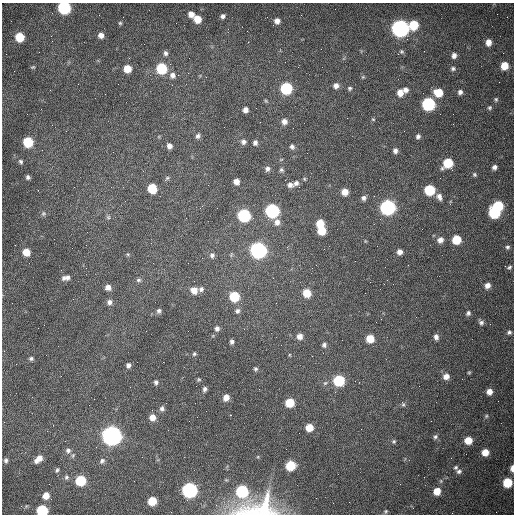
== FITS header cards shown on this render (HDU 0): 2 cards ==
NAXIS1  =                  512 /fastest changing axis
NAXIS2  =                  512 /next to fastest changing axis

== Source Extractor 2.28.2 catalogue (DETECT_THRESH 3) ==
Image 512 x 512 px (HDU 0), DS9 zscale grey, 1 PNG px = 1 image px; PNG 516 x 516 px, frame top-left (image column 1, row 512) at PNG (2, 3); no overlay
Background 1530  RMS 24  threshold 70.9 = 3 sigma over >= 5 px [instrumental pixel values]
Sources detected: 153; all 153 listed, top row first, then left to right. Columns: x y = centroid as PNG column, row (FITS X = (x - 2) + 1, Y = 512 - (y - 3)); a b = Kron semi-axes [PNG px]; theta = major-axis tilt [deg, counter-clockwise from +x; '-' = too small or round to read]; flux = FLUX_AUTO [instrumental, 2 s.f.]
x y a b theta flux
64 8 7 7 - 2.2e+05
191 14 6 5 - 9.3e+03
223 16 5 4 - 4.4e+03
197 19 7 6 - 2.3e+04
277 21 6 5 - 8.1e+03
120 23 5 5 - 2.2e+03
413 25 7 6 - 4.7e+04
400 28 8 8 - 7.4e+05
101 35 6 6 - 8.7e+03
51 36 2 2 - 1.1e+03
20 37 7 6 - 4.5e+04
488 42 7 6 - 1.1e+04
401 52 6 6 - 3.0e+03
165 53 6 5 - 4.0e+03
454 55 6 6 - 6.4e+03
504 66 7 6 - 2.4e+04
33 67 6 4 12 1.9e+03
162 68 7 7 - 9.6e+04
127 69 6 6 - 2.5e+04
453 69 7 6 - 3.6e+03
172 75 7 7 - 6.9e+03
363 77 5 5 - 2.1e+03
336 86 7 7 - 7.9e+03
286 88 7 7 - 1.3e+05
350 88 6 6 - 3.1e+03
405 90 6 6 - 6.7e+03
400 92 8 7 - 1.2e+04
460 92 6 5 - 5.0e+03
438 93 7 7 - 3.2e+04
105 94 2 2 - 9.2e+02
496 99 6 5 - 2.8e+03
428 104 7 7 - 2.0e+05
489 108 6 5 - 2.9e+03
245 110 5 5 - 7.1e+03
373 119 5 5 - 1.9e+03
284 121 7 7 - 8.0e+03
293 128 2 2 - 6.7e+02
198 136 7 5 70 4.3e+03
418 136 5 4 - 4.0e+03
28 142 7 6 - 7.0e+04
243 142 6 6 - 5.3e+03
255 143 5 5 - 5.0e+03
169 146 6 5 - 6.5e+03
292 147 6 5 - 4.2e+03
395 151 6 5 - 5.3e+03
21 162 6 5 - 2.9e+03
448 163 8 6 46 6.0e+04
494 167 6 5 - 5.5e+03
267 169 6 6 - 5.3e+03
281 170 6 5 - 3.1e+03
474 174 6 5 - 2.7e+03
28 177 4 4 - 3.5e+03
167 178 8 5 51 2.7e+03
304 179 4 4 - 1.7e+03
236 182 5 5 - 1.0e+04
296 183 6 6 - 4.6e+03
290 185 8 6 -18 6.8e+03
299 187 2 2 - 9.8e+02
152 188 7 6 - 6.0e+04
429 190 7 6 - 8.6e+04
345 192 6 5 - 1.8e+04
439 197 9 6 -67 7.6e+03
364 198 6 6 - 5.3e+03
498 206 7 6 - 7.1e+04
387 207 7 7 - 4.4e+05
272 211 7 7 - 2.6e+05
494 212 7 7 - 1.3e+05
43 213 6 6 - 3.3e+03
244 215 7 7 - 2.0e+05
108 217 6 5 - 2.6e+03
277 222 8 7 - 8.6e+03
320 223 6 6 - 2.6e+04
322 231 6 6 - 3.5e+04
440 240 8 7 - 8.9e+03
456 240 6 6 - 4.7e+04
507 247 6 5 - 3.3e+03
258 250 8 7 - 5.5e+05
26 252 6 6 - 2.1e+04
400 252 6 6 - 8.5e+03
128 254 5 3 - 1.9e+03
212 255 6 6 - 4.4e+03
509 267 6 4 39 3.0e+03
66 278 10 6 8 7.0e+03
273 278 2 2 - 7.8e+02
138 280 7 5 2 3.5e+03
487 286 7 6 - 9.4e+03
108 287 6 6 - 8.4e+03
201 289 6 6 - 4.6e+03
194 290 7 7 - 1.4e+04
307 293 7 6 - 3.2e+04
234 296 6 6 - 6.7e+04
109 302 6 6 - 6.2e+03
276 303 3 2 - 1.2e+03
159 311 6 5 - 4.1e+03
237 311 7 6 - 4.6e+03
468 313 6 5 - 3.9e+03
381 319 2 2 - 8.1e+02
481 322 8 6 -54 4.7e+03
217 328 6 5 - 5.8e+03
509 332 6 5 - 4.1e+03
300 336 6 6 - 1.0e+04
436 337 6 5 - 5.9e+03
370 339 6 6 - 3.1e+04
232 342 5 4 - 4.2e+03
324 345 6 6 - 4.1e+03
194 354 5 5 - 2.7e+03
31 358 6 5 - 3.2e+03
128 365 5 5 - 4.7e+03
255 369 5 4 - 2.9e+03
469 372 4 4 - 1.9e+03
446 376 7 6 - 1.1e+04
199 379 5 5 - 2.1e+03
339 380 7 7 - 1.0e+05
156 382 6 5 - 3.6e+03
325 383 6 5 - 2.7e+03
205 389 6 5 - 4.4e+03
489 392 6 6 - 1.2e+04
226 398 6 5 - 1.3e+04
94 399 2 2 - 6.4e+02
290 403 6 6 - 4.3e+04
403 404 6 5 - 2.6e+03
162 408 7 7 - 4.9e+03
230 415 2 2 - 1.3e+03
486 416 6 5 - 2.4e+03
152 417 7 6 - 1.3e+04
309 427 6 6 - 2.4e+04
111 435 8 8 - 1.3e+06
435 437 6 5 - 3.6e+03
468 440 6 6 - 2.4e+04
394 441 5 5 - 2.4e+03
68 450 7 7 - 6.1e+03
485 452 6 6 - 1.9e+04
38 459 9 5 42 1.4e+04
6 460 6 5 - 3.7e+03
102 461 8 6 54 4.5e+03
290 465 7 6 - 6.1e+04
456 467 6 6 - 2.8e+03
512 468 7 4 88 9.3e+03
57 470 7 4 73 2.8e+03
459 471 6 6 - 4.3e+03
66 477 7 6 - 3.5e+03
80 481 7 6 - 7.5e+04
507 483 7 6 - 5.0e+04
400 484 2 2 - 7.0e+02
189 490 7 7 - 4.1e+05
242 491 7 7 - 1.5e+05
437 491 7 6 - 2.1e+04
46 496 6 6 - 1.5e+04
316 498 2 2 - 3.6e+03
152 501 6 6 - 4.1e+04
257 508 55 24 7 1.3e+05
42 510 7 6 - 1.1e+05
386 511 5 5 - 2.4e+03
At the frame edge (FLAGS 8, measured only in part): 4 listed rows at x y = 64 8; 512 468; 257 508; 42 510